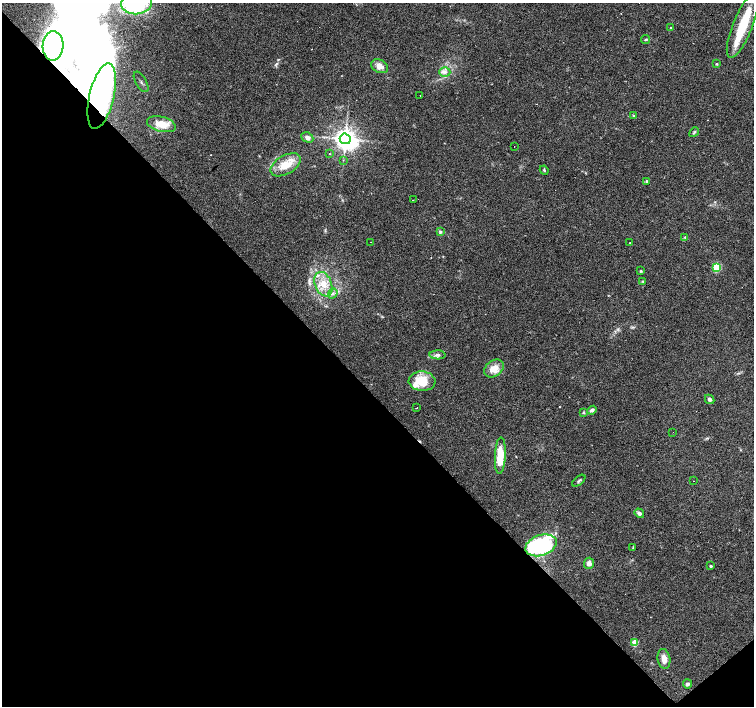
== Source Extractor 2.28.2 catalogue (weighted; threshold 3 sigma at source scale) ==
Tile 14 of 4 x 4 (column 2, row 4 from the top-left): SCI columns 1505-3007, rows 209-1616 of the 6014 x 5983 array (HDU 1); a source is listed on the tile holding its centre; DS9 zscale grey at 2 x 2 block average (1 PNG px = mean of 2 x 2 image px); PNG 756 x 708 px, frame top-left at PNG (2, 3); each listed source drawn as its Kron ellipse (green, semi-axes under 4 px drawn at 4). Shown black and unused: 45% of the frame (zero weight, under 2 of 3 exposures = <1% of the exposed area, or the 3 px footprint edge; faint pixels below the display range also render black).
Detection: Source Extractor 2.28.2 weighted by HDU 2 'WHT'; one run over the whole footprint, this tile lists its part. Background 0.074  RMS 0.0064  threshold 0.0287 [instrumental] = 3 sigma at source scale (4.5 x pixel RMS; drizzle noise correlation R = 1.50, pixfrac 1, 0.0396/0.0396 arcsec/px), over >= 5 px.
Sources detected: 66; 4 inside a brighter object's white glare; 8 cosmic-ray / hot-pixel residue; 1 long thin detection or spike segment (spike, bleed or trail) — neither listed nor drawn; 2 inside a brighter listed object's ellipse — not listed separately; the other 51 listed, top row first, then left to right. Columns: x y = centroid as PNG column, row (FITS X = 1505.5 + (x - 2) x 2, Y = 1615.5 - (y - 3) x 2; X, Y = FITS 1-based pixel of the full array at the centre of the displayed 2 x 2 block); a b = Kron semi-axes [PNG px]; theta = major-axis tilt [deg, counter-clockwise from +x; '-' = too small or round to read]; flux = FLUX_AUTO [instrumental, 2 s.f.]
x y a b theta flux
137 3 15 11 7 81
743 26 34 10 68 54
671 28 2 2 - 2.6
645 40 4 3 - 1.7
53 46 15 10 87 72
717 64 3 3 - 1.2
380 66 9 6 -27 11
445 72 6 5 - 5
141 82 11 5 -60 12
420 95 2 2 - 1.1
102 96 33 12 77 31
633 115 3 2 - 1.2
161 124 15 7 -14 24
694 132 5 2 - 1.9
307 137 6 5 - 5.5
345 139 5 5 - 1200
514 147 2 2 - 0.64
329 154 2 2 - 1
343 160 2 2 - 1
286 165 16 9 30 27
544 170 5 3 - 1.6
647 181 4 3 - 1.8
413 200 2 2 - 6.4
440 232 4 3 - 2.5
685 237 4 3 - 1.5
370 242 2 2 - 2.3
630 243 2 2 - 0.7
717 267 3 3 - 67
640 271 3 3 - 1.4
643 281 3 2 - 1.1
323 284 13 8 -68 21
333 294 5 3 - 3.4
438 355 8 4 -1 5.2
494 369 11 7 37 16
422 381 13 9 -3 42
710 399 5 4 - 3.2
417 408 2 2 - 0.85
592 410 5 4 - 4.1
583 412 4 3 - 1.4
673 432 2 2 - 0.51
500 456 18 5 87 39
579 481 8 2 40 2.2
694 481 2 2 - 4.9
639 513 5 4 - 4.2
541 545 16 10 18 200
633 548 4 2 - 1.2
589 563 5 5 - 6.5
711 566 2 2 - 2.6
635 642 3 3 - 35
664 659 10 6 -80 11
687 684 4 4 - 3.1
Overlapping masked pixels (flux is a lower limit): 2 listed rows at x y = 102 96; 541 545
Isophote crosses this tile's border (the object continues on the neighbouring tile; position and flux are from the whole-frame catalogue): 1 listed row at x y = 137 3
Diffuse or blended objects may show on this block-average render without a row.